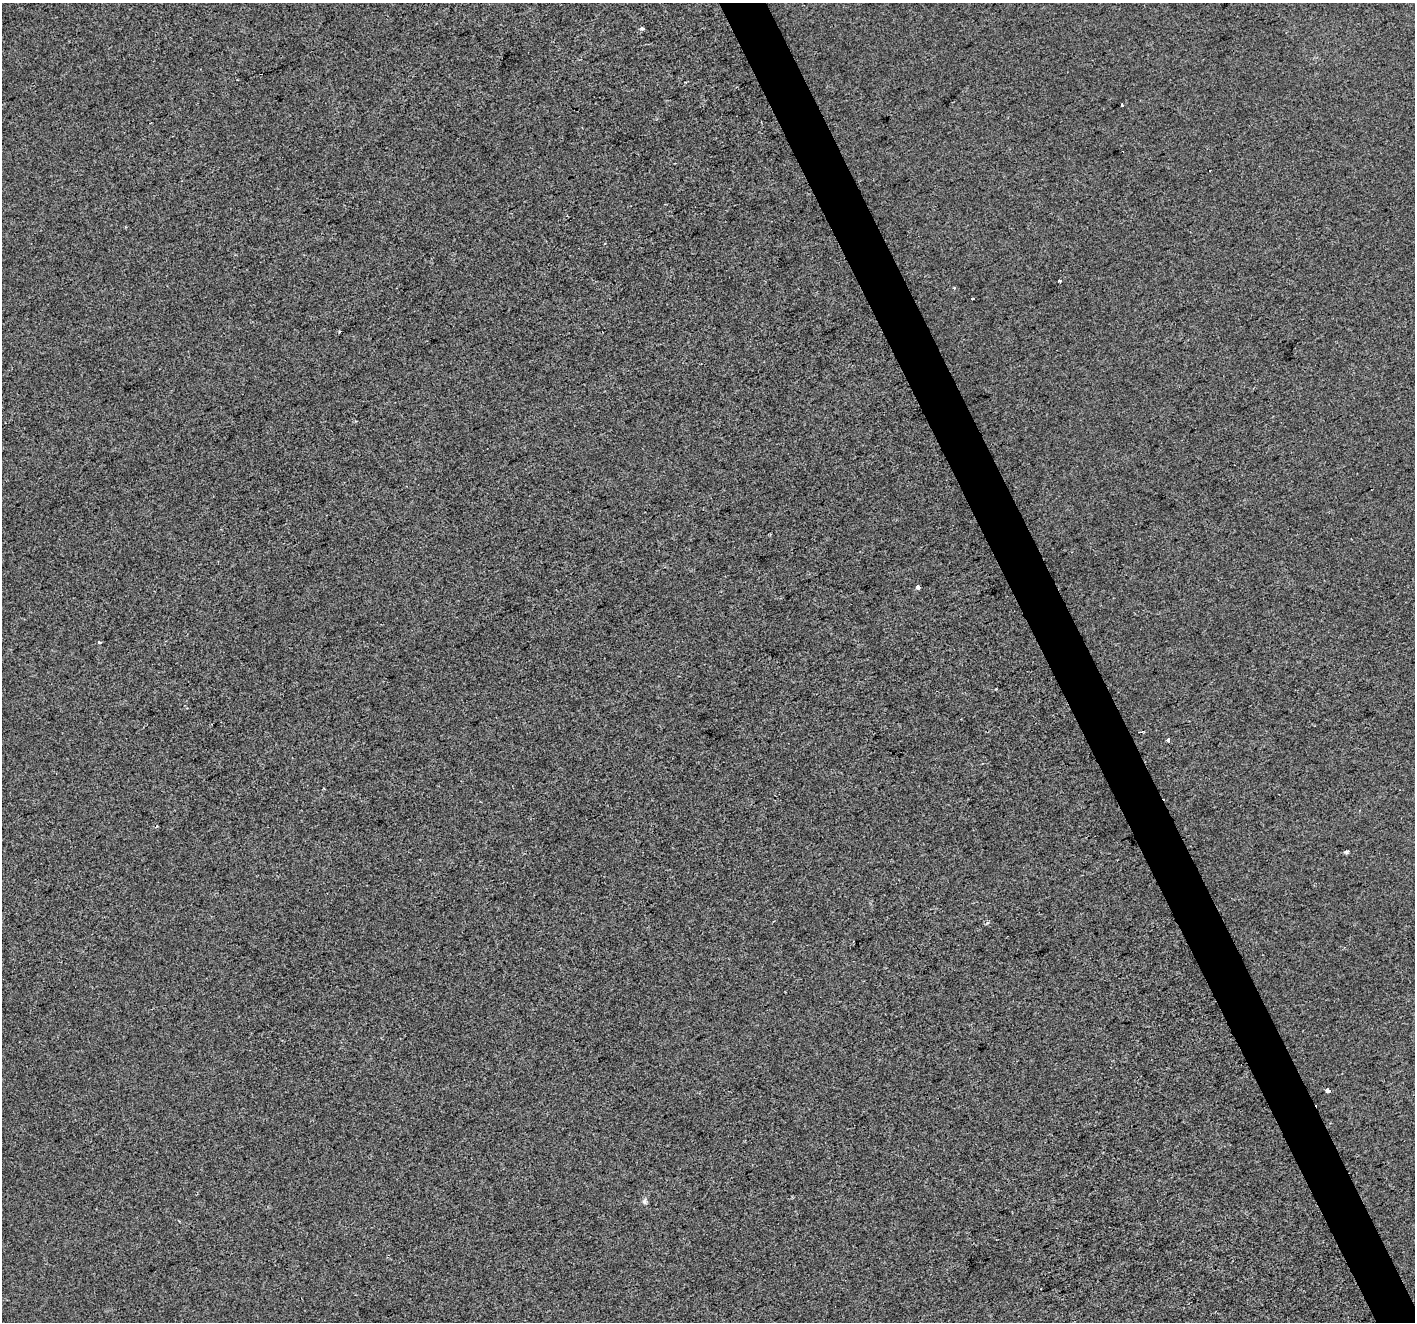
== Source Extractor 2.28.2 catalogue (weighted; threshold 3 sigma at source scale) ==
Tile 6 of 4 x 4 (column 2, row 2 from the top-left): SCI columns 1415-2827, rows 2787-4106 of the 5653 x 5515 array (HDU 1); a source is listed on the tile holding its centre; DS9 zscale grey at full resolution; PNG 1417 x 1324 px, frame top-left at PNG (2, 3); no overlay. Shown black and unused: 3% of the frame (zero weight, under 2 of 3 exposures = <1% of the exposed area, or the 3 px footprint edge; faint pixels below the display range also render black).
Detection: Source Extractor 2.28.2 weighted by HDU 2 'WHT'; one run over the whole footprint, this tile lists its part. Background -2.72e-04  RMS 0.0056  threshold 0.025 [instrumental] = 3 sigma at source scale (4.5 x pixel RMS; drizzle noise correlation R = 1.50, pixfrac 1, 0.0396/0.0396 arcsec/px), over >= 5 px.
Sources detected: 14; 1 cosmic-ray / hot-pixel residue — not listed; the other 13 listed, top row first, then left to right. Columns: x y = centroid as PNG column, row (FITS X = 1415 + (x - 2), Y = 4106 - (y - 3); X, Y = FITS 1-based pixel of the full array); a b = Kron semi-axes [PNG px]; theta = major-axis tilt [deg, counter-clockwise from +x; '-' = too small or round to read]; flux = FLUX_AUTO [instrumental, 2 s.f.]
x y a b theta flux
642 28 5 4 - 1.2
1121 105 3 3 - 1.3
1059 281 3 3 - 2.6
954 288 4 3 - 0.51
972 299 3 2 - 0.78
340 331 3 3 - 0.99
918 587 4 4 - 5.4
99 642 3 3 - 1.5
996 689 2 2 - 0.37
1168 740 4 3 - 2.4
1346 852 4 3 - 2.6
1327 1090 4 3 - 11
644 1201 9 5 80 1.5